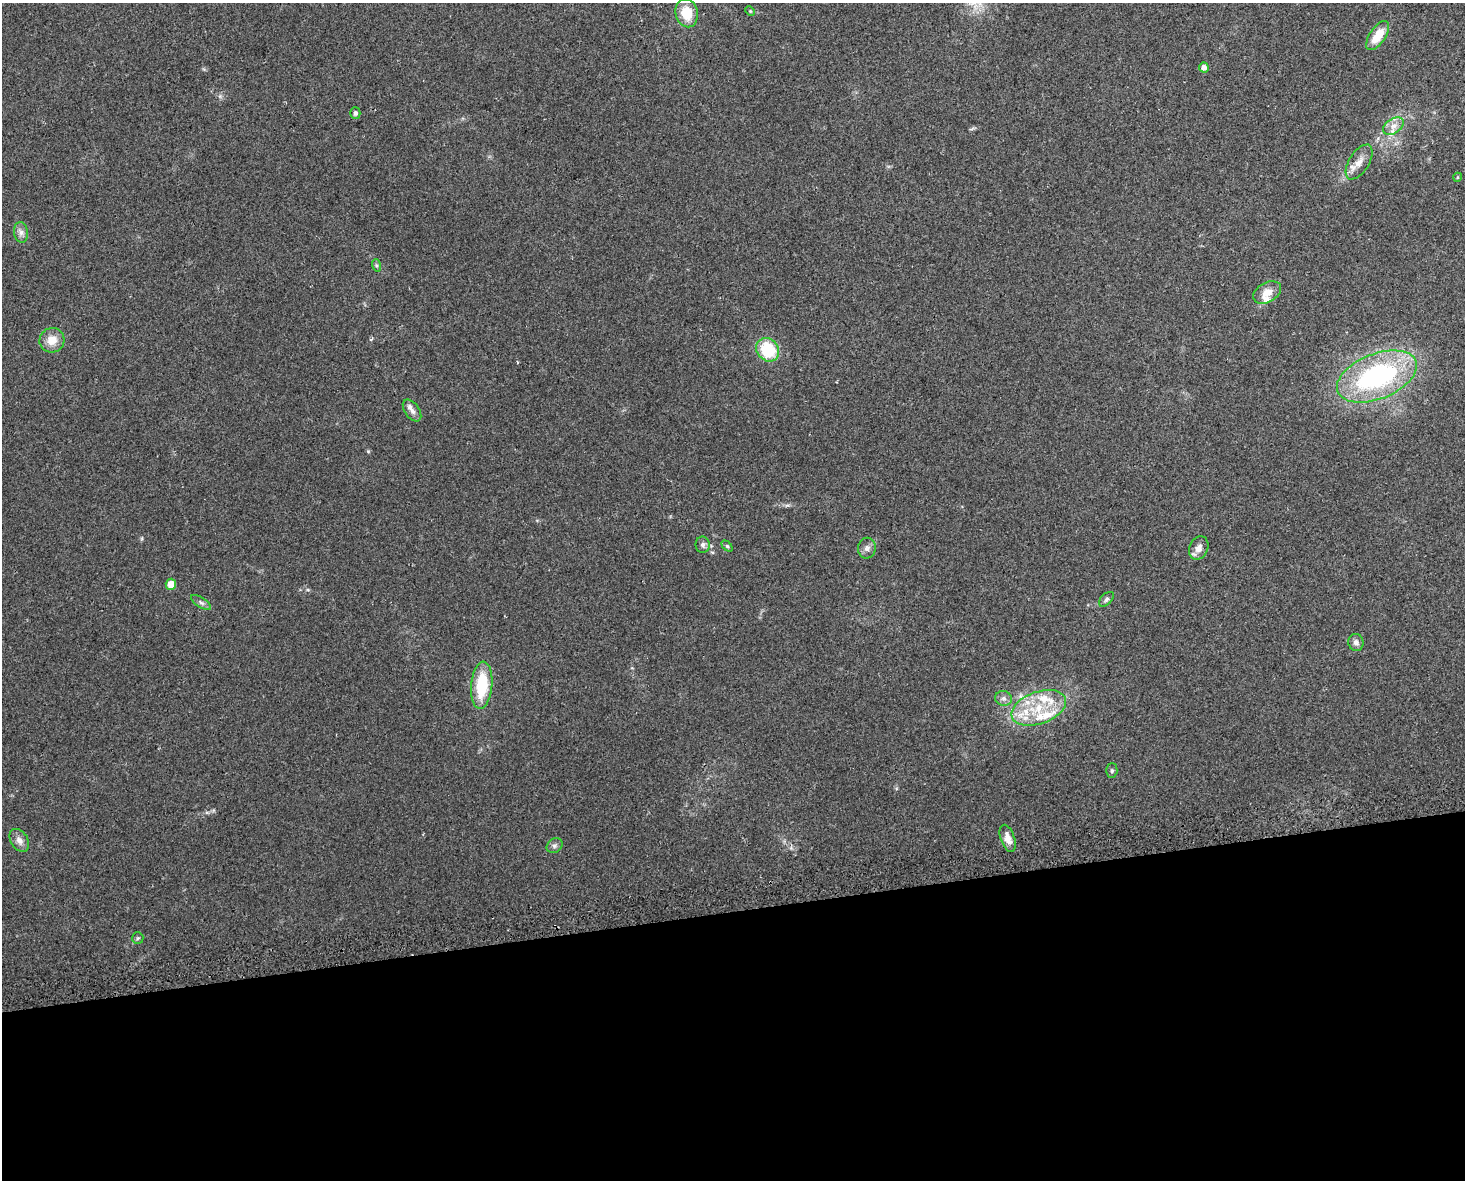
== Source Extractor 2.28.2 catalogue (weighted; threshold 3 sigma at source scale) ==
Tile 11 of 3 x 4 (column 2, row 4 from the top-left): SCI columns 1528-2990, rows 32-1209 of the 4474 x 4775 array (HDU 1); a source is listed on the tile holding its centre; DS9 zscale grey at full resolution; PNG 1467 x 1182 px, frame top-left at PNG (2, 3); each listed source drawn as its Kron ellipse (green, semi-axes under 4 px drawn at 4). Shown black and unused: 23% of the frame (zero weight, under 2 of 3 exposures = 2% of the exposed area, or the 3 px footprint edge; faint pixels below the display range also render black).
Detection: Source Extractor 2.28.2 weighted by HDU 2 'WHT'; one run over the whole footprint, this tile lists its part. Background 0.0743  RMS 0.0092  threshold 0.0413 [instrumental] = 3 sigma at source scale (4.5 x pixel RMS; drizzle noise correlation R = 1.50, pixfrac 1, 0.0396/0.0396 arcsec/px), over >= 5 px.
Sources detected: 37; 6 inside a brighter listed object's ellipse — not listed separately; the other 31 listed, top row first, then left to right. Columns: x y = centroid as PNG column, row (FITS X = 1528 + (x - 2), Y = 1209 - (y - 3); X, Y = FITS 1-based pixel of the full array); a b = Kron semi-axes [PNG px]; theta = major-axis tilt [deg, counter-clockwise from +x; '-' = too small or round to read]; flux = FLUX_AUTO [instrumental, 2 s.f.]
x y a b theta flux
750 11 5 4 - 0.97
687 13 14 11 -77 20
1378 35 16 8 56 21
1204 67 5 5 - 5.9
355 113 6 5 - 2.7
1393 126 11 7 34 6.4
1359 162 19 10 58 9.2
1458 177 4 3 - 0.69
21 232 10 7 -80 4
376 265 6 4 -71 1.5
1267 292 15 10 30 10
52 340 12 12 - 12
768 350 12 10 -50 42
1377 376 42 22 21 150
412 410 12 7 -54 4.2
703 545 8 7 - 3.4
727 546 6 4 -45 1.2
867 548 10 9 - 4
1199 548 12 9 65 6.8
171 584 5 5 - 9.2
1106 599 9 5 46 2.1
201 602 11 5 -32 2.5
1356 642 9 7 -73 3.7
482 685 24 10 85 40
1004 698 8 7 - 3.7
1039 708 28 16 20 36
1112 771 7 5 87 1.8
1008 838 14 7 -70 7.5
19 840 12 8 -57 5.7
555 846 8 6 36 2.8
138 938 6 5 - 1.5